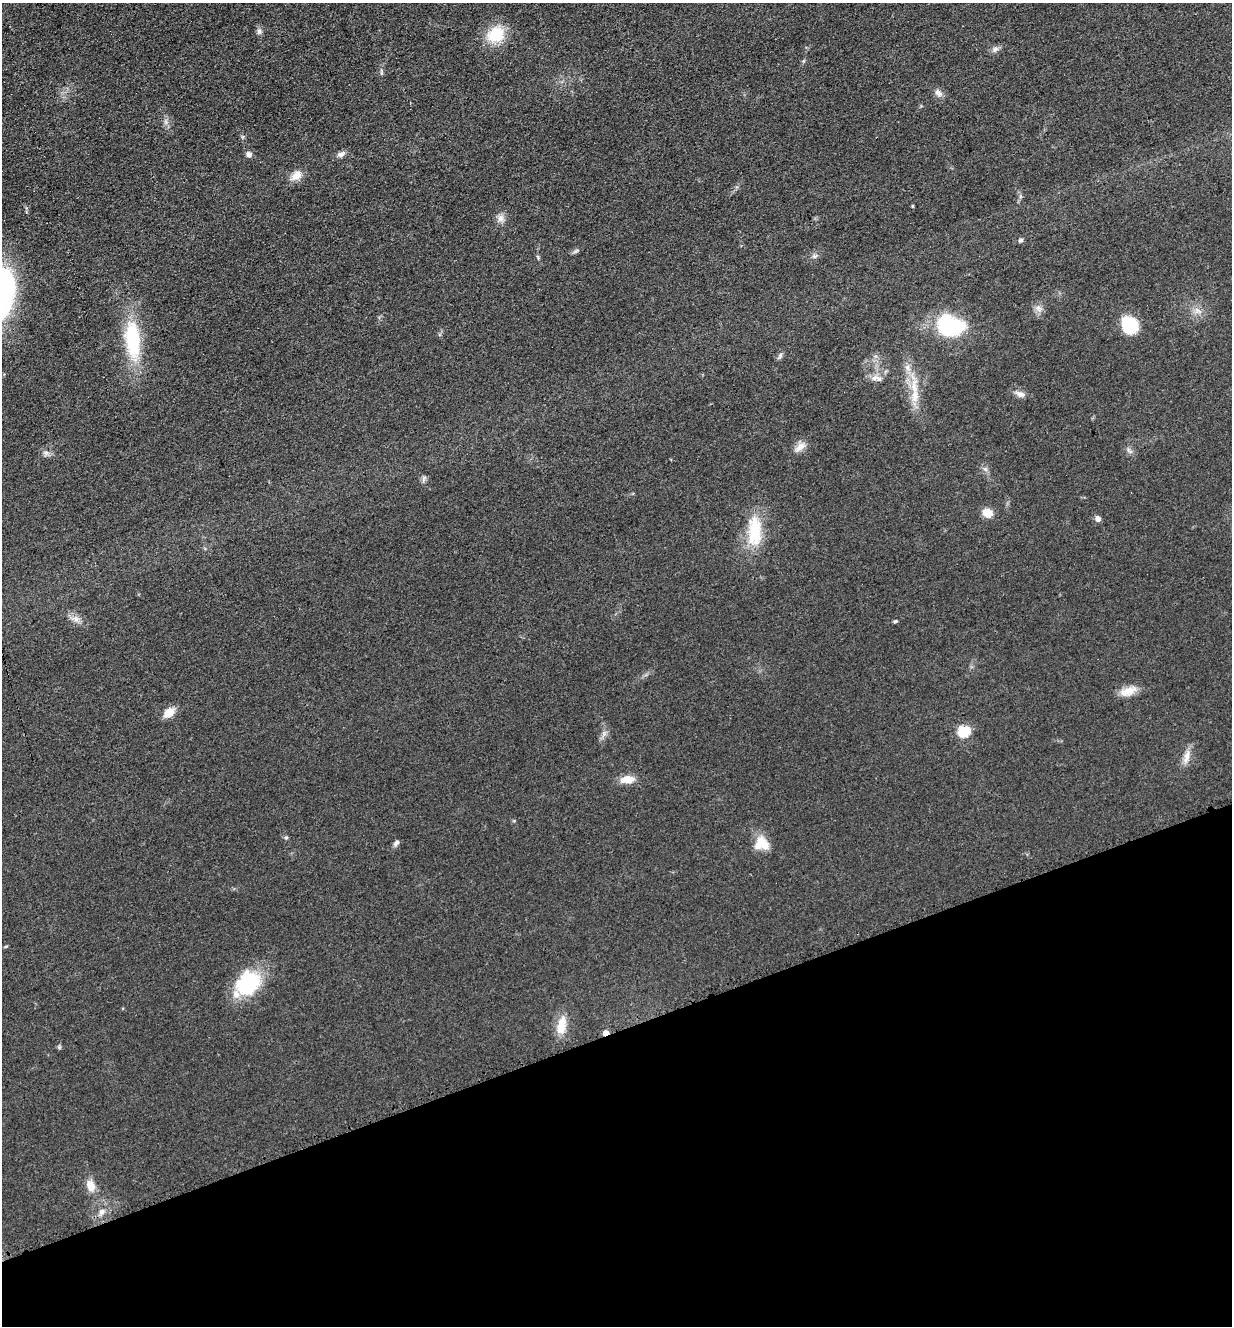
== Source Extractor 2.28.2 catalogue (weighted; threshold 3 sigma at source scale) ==
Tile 14 of 4 x 4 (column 2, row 4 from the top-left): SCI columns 1534-2763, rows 97-1420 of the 5402 x 5487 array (HDU 1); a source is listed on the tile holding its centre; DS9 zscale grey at full resolution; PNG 1234 x 1328 px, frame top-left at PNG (2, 3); no overlay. Shown black and unused: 22% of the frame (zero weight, under 3 of 4 exposures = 7% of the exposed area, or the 3 px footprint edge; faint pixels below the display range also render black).
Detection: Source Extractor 2.28.2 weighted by HDU 2 'WHT'; one run over the whole footprint, this tile lists its part. Background 0.0607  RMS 0.0072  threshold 0.0322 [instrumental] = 3 sigma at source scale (4.5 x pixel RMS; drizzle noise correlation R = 1.50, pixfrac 1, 0.05/0.05 arcsec/px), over >= 5 px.
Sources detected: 52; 1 inside a brighter object's white glare — not listed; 3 inside a brighter listed object's ellipse — not listed separately; the other 48 listed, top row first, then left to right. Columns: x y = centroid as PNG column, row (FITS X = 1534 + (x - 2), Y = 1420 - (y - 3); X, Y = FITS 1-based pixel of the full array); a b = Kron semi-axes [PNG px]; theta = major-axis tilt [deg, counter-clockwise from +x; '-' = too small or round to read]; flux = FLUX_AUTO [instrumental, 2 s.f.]
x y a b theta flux
259 31 8 6 -75 2.1
496 35 16 14 33 27
995 49 9 7 44 2.6
938 93 12 7 -45 3.2
166 122 7 4 -71 1.7
249 154 7 6 - 3.1
341 154 11 7 23 2.8
296 176 17 10 34 6.8
912 206 4 3 - 0.69
500 218 10 9 - 3.9
1021 240 6 5 - 1.4
575 251 10 4 33 1.4
814 256 7 5 -11 1.7
2 294 40 19 81 190
1038 308 10 7 -34 3.4
1129 325 20 16 -53 24
953 327 20 12 14 64
132 340 43 16 -84 52
780 356 9 5 64 1.8
874 378 11 7 28 3.8
914 387 27 9 -88 15
1020 394 14 7 -22 3.7
800 447 19 9 38 5.4
1129 451 11 3 -50 1.5
46 453 8 6 65 2.2
985 469 6 5 - 1.7
424 479 10 4 79 1.6
987 513 9 8 - 10
1098 519 5 5 - 4.1
754 531 43 17 90 30
76 619 10 8 -12 4.1
895 621 5 4 - 1.1
1128 691 25 10 18 8.9
169 713 10 8 43 11
963 731 6 6 - 59
604 734 7 5 -1 1.8
1186 757 22 8 75 6.2
627 779 16 8 6 9.1
286 837 6 4 1 0.95
396 843 8 5 46 2.3
761 844 17 16 - 13
6 946 6 3 19 0.68
248 983 31 25 46 44
561 1026 25 11 80 12
605 1033 5 4 - 6.1
59 1047 6 4 -47 1
90 1185 15 11 -71 7.3
102 1211 10 7 34 3.4
Overlapping masked pixels (flux is a lower limit): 1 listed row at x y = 605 1033
Isophote crosses this tile's border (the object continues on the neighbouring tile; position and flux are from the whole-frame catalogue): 1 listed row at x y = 2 294